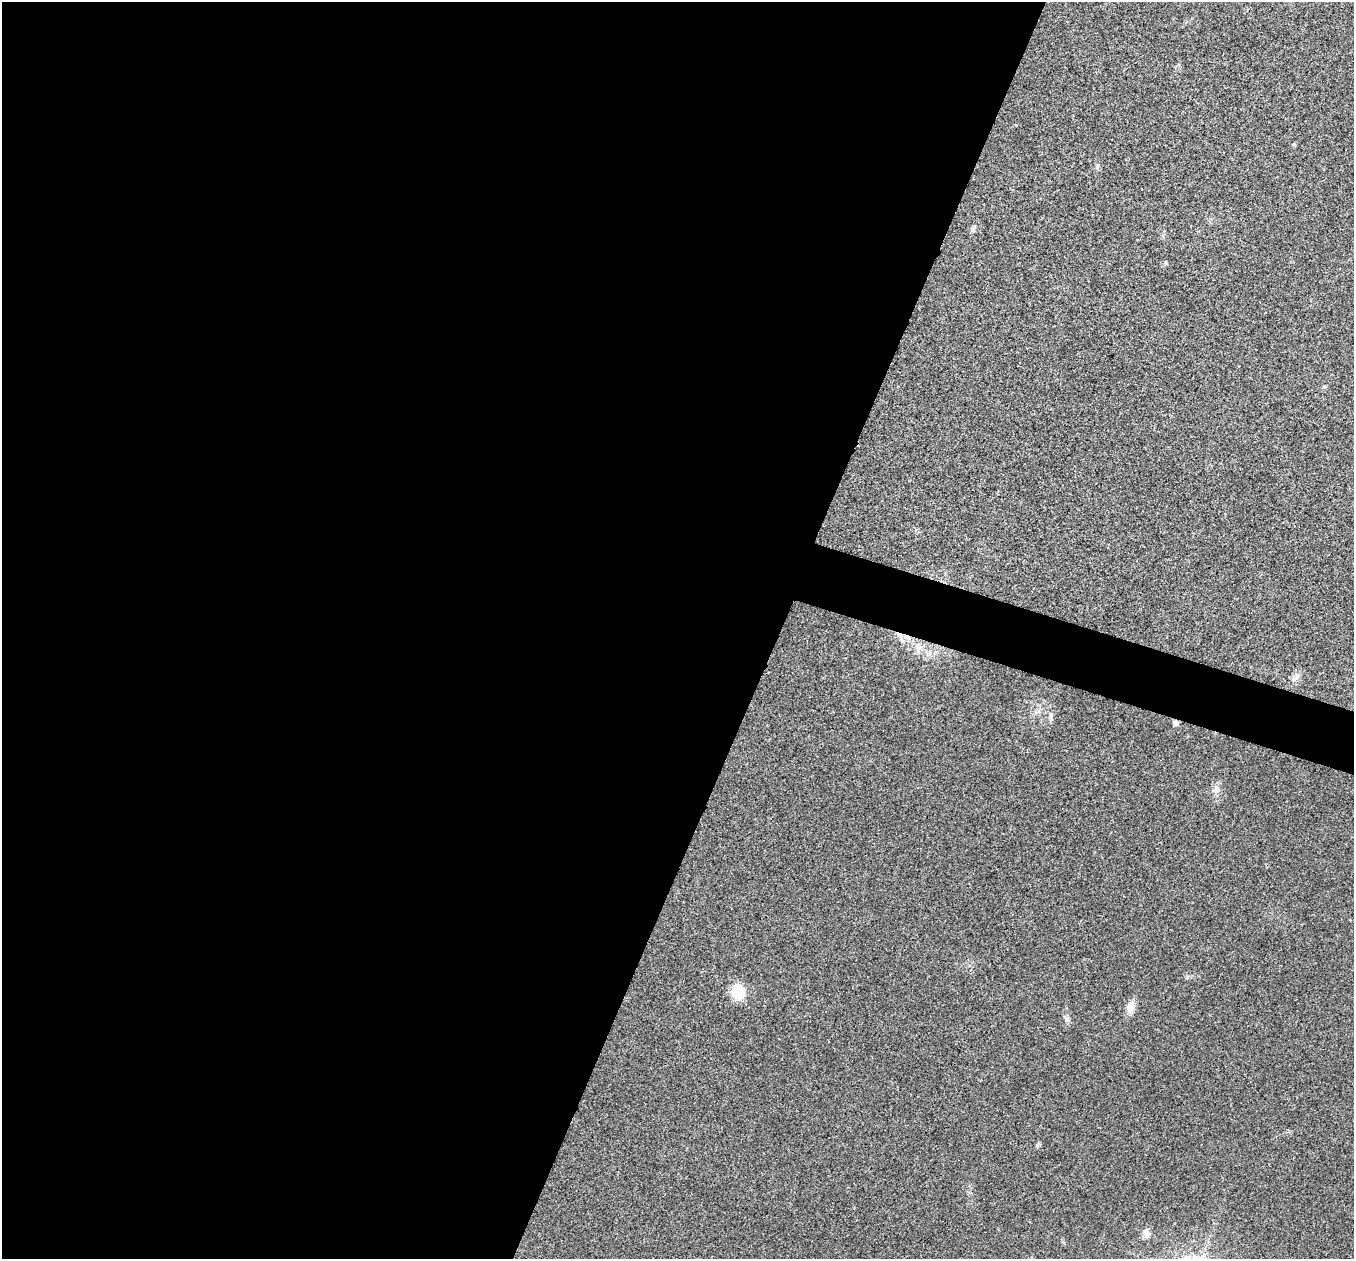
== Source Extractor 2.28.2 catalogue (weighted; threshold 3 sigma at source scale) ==
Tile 5 of 4 x 4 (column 1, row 2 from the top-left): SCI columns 3-1354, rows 2650-3906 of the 5416 x 5431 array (HDU 1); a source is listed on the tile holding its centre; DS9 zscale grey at full resolution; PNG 1356 x 1261 px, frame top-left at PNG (2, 2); no overlay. Shown black and unused: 60% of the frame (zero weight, under 3 of 4 exposures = <1% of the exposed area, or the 3 px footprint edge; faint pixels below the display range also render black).
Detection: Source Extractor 2.28.2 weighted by HDU 2 'WHT'; one run over the whole footprint, this tile lists its part. Background 0.0214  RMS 0.0052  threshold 0.0235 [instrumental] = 3 sigma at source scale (4.5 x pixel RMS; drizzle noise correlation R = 1.50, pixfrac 1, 0.05/0.05 arcsec/px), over >= 5 px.
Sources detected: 12; all 12 listed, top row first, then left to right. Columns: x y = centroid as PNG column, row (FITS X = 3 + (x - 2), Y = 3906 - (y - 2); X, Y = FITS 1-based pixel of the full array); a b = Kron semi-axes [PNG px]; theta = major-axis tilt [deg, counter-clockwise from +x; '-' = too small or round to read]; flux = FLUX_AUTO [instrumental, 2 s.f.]
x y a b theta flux
1294 144 5 5 - 0.61
1097 166 8 5 89 1.2
1166 263 6 4 -89 0.64
899 635 15 6 -45 3.8
919 649 9 3 45 1.4
930 653 7 4 71 1.3
1175 723 7 6 - 1.6
1216 789 12 8 89 2.9
738 992 14 11 -89 16
1131 1007 16 10 78 4.3
1037 1145 7 5 42 0.94
1146 1233 12 8 88 2.8
Overlapping masked pixels (flux is a lower limit): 2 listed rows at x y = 899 635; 1175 723
Unlisted compact peaks at least as high as the median listed source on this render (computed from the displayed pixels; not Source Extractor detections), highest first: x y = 1187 977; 1066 1019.